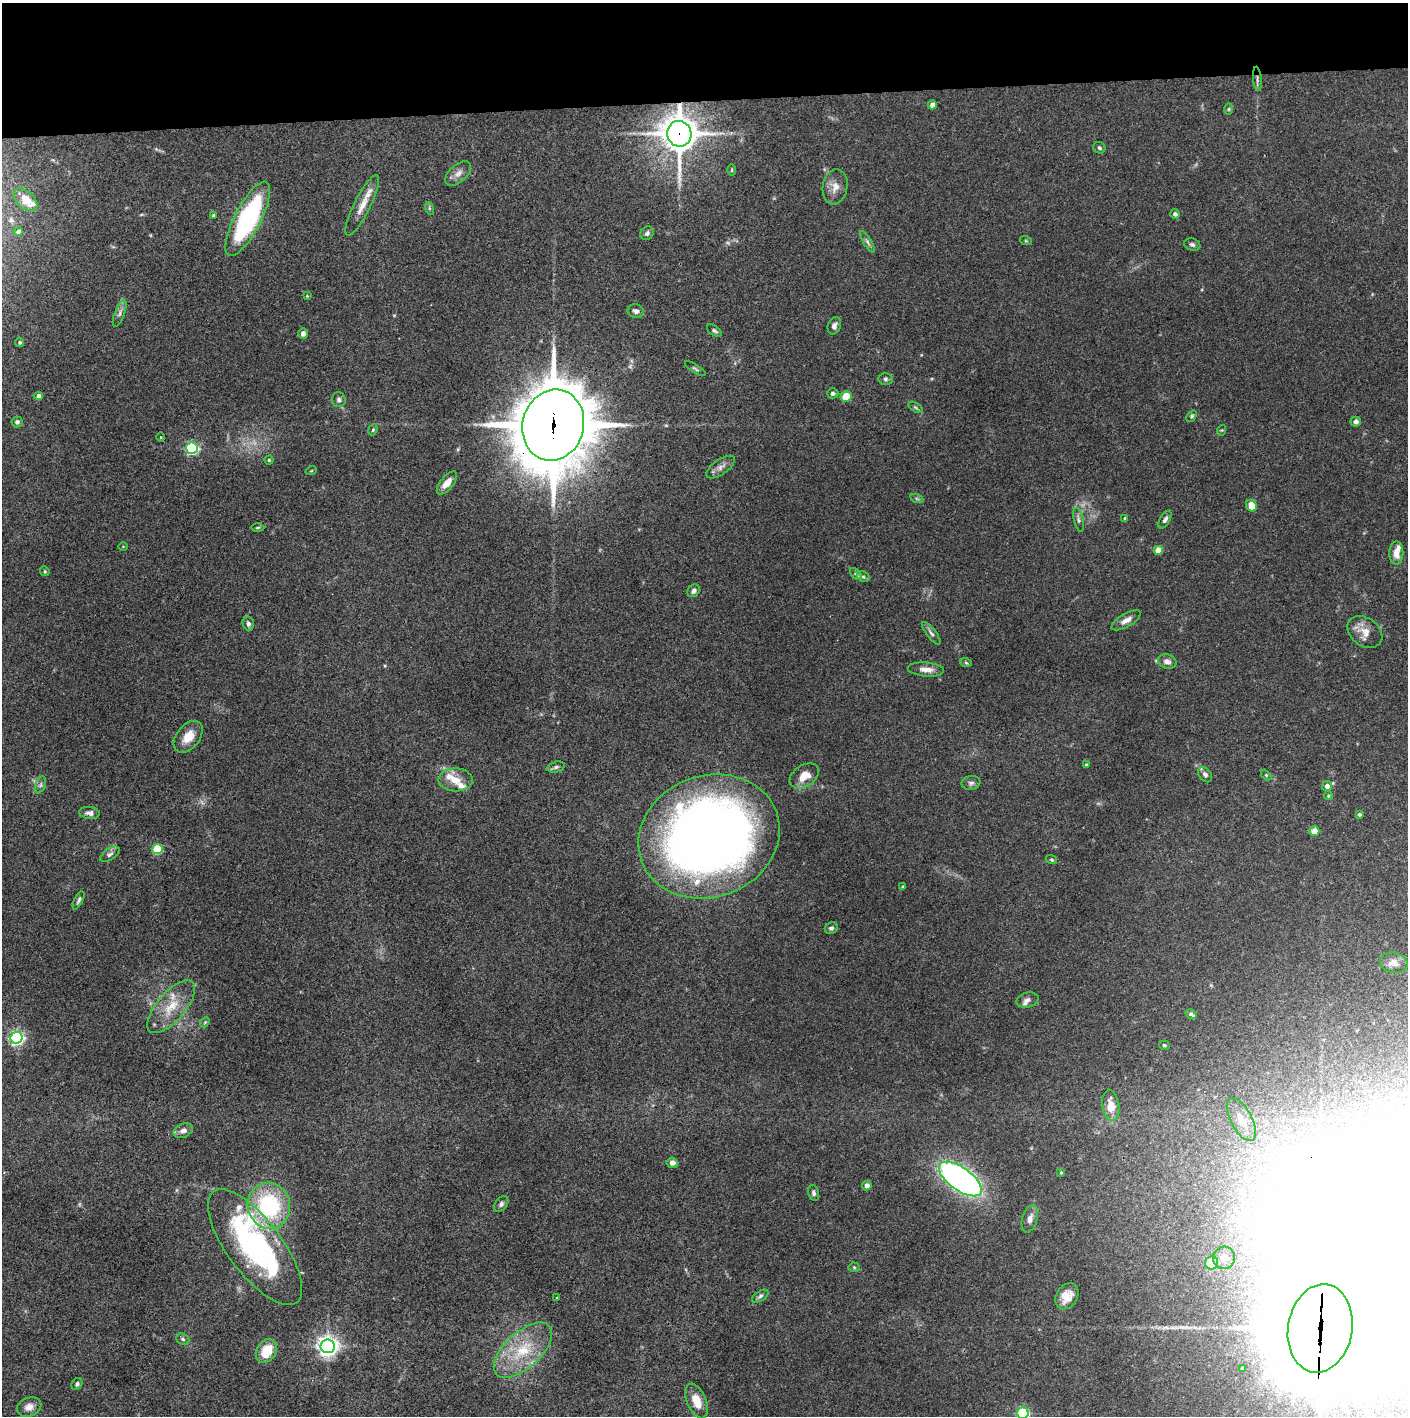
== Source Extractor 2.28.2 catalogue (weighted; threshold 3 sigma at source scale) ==
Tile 2 of 3 x 3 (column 2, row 1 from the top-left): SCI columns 1407-2812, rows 2830-4243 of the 4221 x 4244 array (HDU 1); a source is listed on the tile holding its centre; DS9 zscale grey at full resolution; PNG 1410 x 1418 px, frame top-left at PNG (2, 3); each listed source drawn as its Kron ellipse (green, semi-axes under 4 px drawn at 4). Shown black and unused: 7% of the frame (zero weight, under 3 of 4 exposures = <1% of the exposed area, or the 3 px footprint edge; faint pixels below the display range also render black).
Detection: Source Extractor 2.28.2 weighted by HDU 2 'WHT'; one run over the whole footprint, this tile lists its part. Background 0.0746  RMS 0.0055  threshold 0.0249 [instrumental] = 3 sigma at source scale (4.5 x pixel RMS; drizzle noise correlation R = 1.50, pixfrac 1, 0.05/0.05 arcsec/px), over >= 5 px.
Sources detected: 137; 2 too faint to see at this stretch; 5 inside a brighter object's white glare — neither listed nor drawn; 9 inside a brighter listed object's ellipse — not listed separately; the other 121 listed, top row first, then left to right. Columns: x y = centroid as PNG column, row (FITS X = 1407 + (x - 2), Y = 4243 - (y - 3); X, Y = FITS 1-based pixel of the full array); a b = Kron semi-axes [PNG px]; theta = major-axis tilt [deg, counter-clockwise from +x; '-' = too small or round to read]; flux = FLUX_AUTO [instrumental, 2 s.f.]
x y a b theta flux
1257 79 12 3 -85 1.5
932 105 4 4 - 2.6
1229 109 6 4 88 0.67
679 134 13 12 - 1100
1099 148 6 5 - 1.2
732 170 6 3 89 0.57
458 173 15 8 42 3.8
835 187 17 12 80 5.6
25 200 14 8 -43 8.3
362 205 34 8 64 7.7
429 208 6 4 -72 0.78
1175 214 5 4 - 1.5
213 215 4 4 - 0.87
248 219 41 13 63 80
18 231 5 4 - 1.6
647 233 7 6 - 1.4
1026 241 6 4 -18 0.68
867 242 12 4 -60 1.5
1192 244 8 6 -21 1.4
307 296 4 3 - 0.49
636 311 8 6 -15 2.2
120 313 14 5 69 2.2
834 326 9 6 68 2.1
714 331 8 5 -35 1.1
303 333 5 4 - 2.4
20 342 4 4 - 0.95
695 369 12 3 -32 0.94
885 379 7 5 -2 1.3
833 393 6 5 - 1.3
38 396 4 4 - 2.4
846 397 5 5 - 10
339 400 7 7 - 1.7
915 407 8 4 -31 0.95
1192 416 6 4 53 0.92
17 422 6 5 - 1.4
1356 422 5 5 - 2.3
553 425 36 30 75 3800
373 430 6 4 67 0.77
1222 430 5 3 - 0.48
161 437 5 3 - 0.45
192 448 6 5 - 79
269 460 4 4 - 0.68
721 467 16 7 35 3.3
311 471 6 3 18 0.54
447 483 14 6 51 5.1
917 499 7 4 -19 0.93
1251 505 6 5 - 8
1125 518 4 3 - 0.9
1079 520 12 5 -78 1.7
1165 520 10 5 60 1.7
258 528 7 3 1 0.73
123 546 4 3 - 0.39
1158 550 4 4 - 9
1396 553 12 7 -90 5.4
45 571 5 4 - 0.7
856 574 7 4 -45 1.1
863 577 7 5 -28 1.2
694 591 7 5 54 1.8
1126 620 16 6 30 3.7
248 623 7 5 -73 1.9
1365 632 19 14 -36 6.8
931 633 14 4 -52 1.7
1167 661 9 7 -21 2.9
966 663 6 3 -19 0.71
926 669 18 7 -5 4.4
188 737 18 11 52 7.8
1086 765 4 3 - 0.84
556 767 9 5 16 1.4
1205 775 8 6 -53 1.8
1266 775 6 4 -46 0.65
804 776 16 10 33 7.3
455 780 17 11 0 7
971 783 9 7 9 1.8
40 785 9 5 67 1.3
1327 786 5 5 - 3.3
1328 796 4 4 - 0.67
89 813 10 6 -5 2.2
1359 814 3 3 - 1.1
1314 831 5 5 - 6.8
709 836 72 60 20 600
157 849 5 5 - 30
110 854 11 5 34 1.7
1051 860 6 3 -19 0.64
903 887 3 3 - 1
79 900 10 4 63 1.2
831 928 6 5 - 1.4
1394 963 14 10 -11 3.9
1027 1000 11 7 16 2.1
171 1007 33 14 49 15
1191 1014 6 4 -33 1.5
205 1022 6 4 47 0.82
16 1038 6 6 - 130
1164 1045 5 4 - 0.76
1111 1105 15 8 -82 7.4
1241 1120 24 10 -62 9.1
183 1131 10 7 25 2.9
672 1163 5 5 - 2.7
1061 1172 4 3 - 0.57
960 1179 25 11 -36 220
867 1186 5 4 - 3
813 1193 8 5 -73 1.4
501 1204 9 6 52 1.5
269 1206 23 21 -75 55
1030 1219 14 7 74 3.6
255 1247 69 27 -53 110
1224 1258 11 11 - 5.4
1212 1263 7 6 - 15
854 1267 5 5 - 0.76
760 1296 9 5 32 1.5
1067 1296 14 10 58 6.6
557 1298 4 2 - 0.44
1320 1328 44 32 80 12000
183 1339 7 5 -24 1.1
328 1346 7 7 - 370
523 1350 36 18 42 24
267 1351 13 9 58 13
1242 1368 3 3 - 0.64
77 1384 6 5 - 1.2
697 1401 18 9 -67 8.5
29 1407 12 9 23 3.9
1023 1413 5 5 - 72
Overlapping masked pixels (flux is a lower limit): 4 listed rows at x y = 1257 79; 679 134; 553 425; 1320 1328
Isophote crosses this tile's border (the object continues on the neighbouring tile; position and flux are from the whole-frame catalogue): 2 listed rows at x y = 1320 1328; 1023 1413